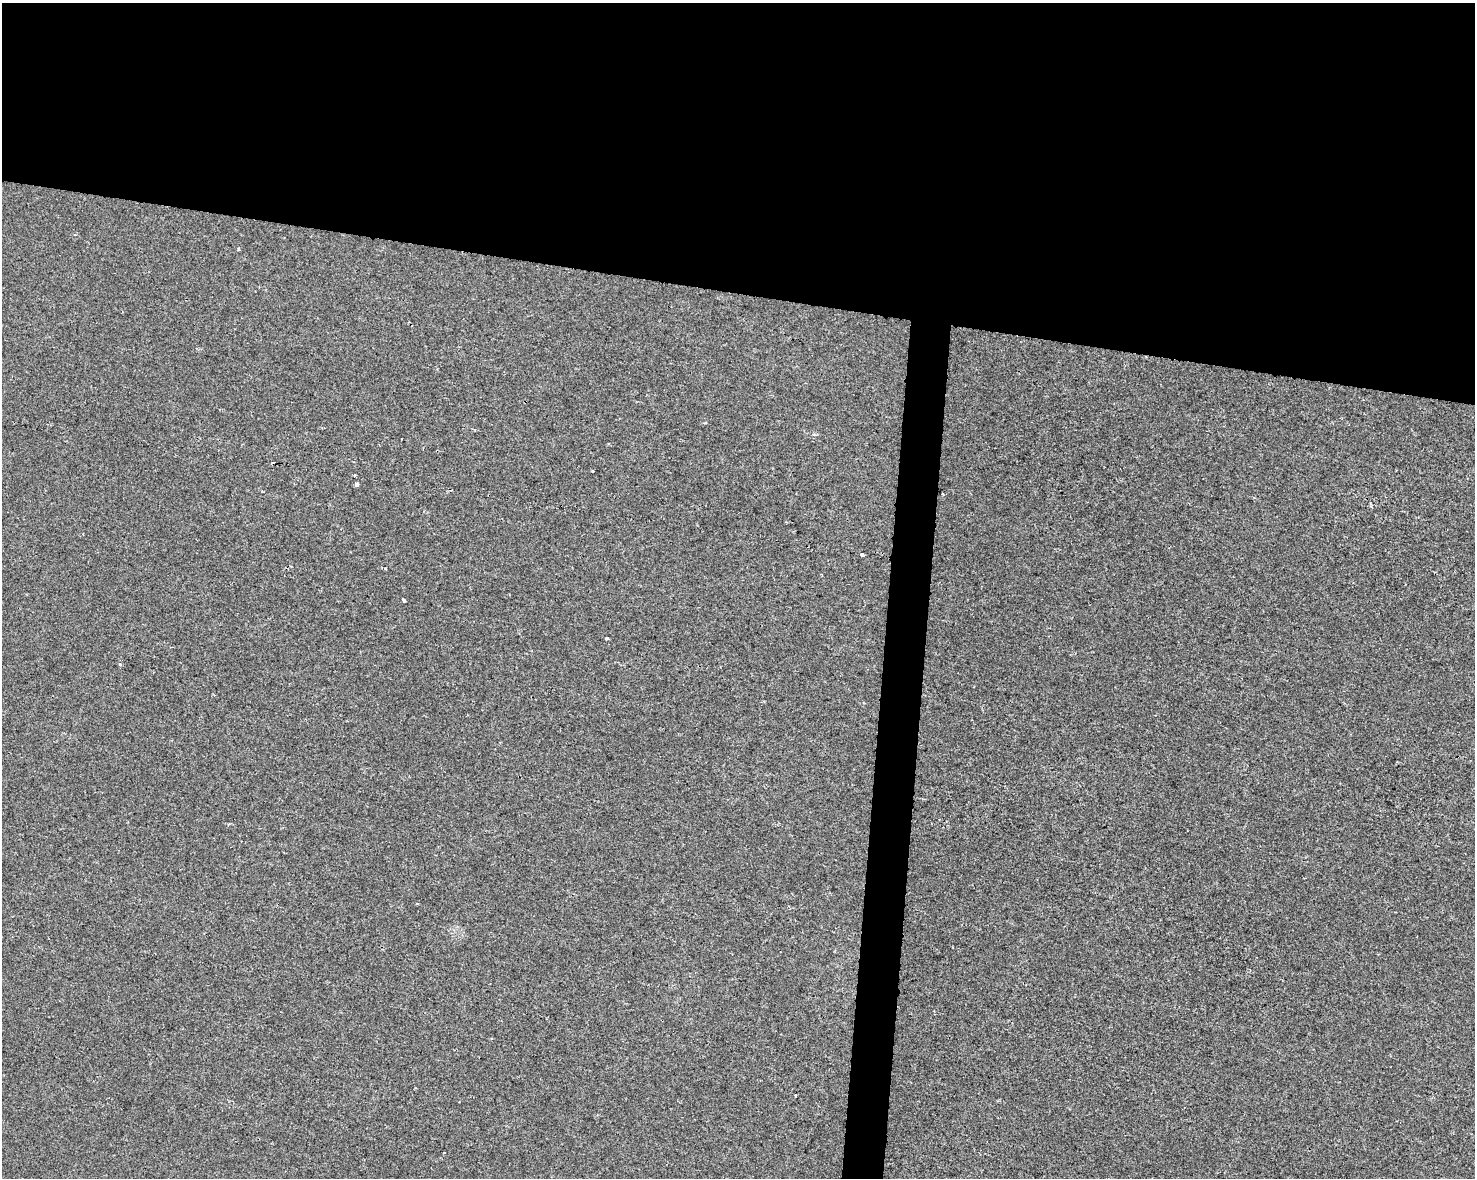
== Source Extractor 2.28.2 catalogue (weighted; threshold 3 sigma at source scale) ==
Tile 2 of 3 x 4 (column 2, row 1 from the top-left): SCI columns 1702-3174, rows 3539-4714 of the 4934 x 4714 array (HDU 1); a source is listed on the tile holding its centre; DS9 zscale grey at full resolution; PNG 1477 x 1180 px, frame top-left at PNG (2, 3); no overlay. Shown black and unused: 27% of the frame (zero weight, under 2 of 3 exposures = <1% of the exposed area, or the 3 px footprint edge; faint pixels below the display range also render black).
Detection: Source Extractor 2.28.2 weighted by HDU 2 'WHT'; one run over the whole footprint, this tile lists its part. Background 0.00135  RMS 0.0056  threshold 0.0251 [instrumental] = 3 sigma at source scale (4.5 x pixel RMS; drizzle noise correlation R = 1.50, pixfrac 1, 0.0396/0.0396 arcsec/px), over >= 5 px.
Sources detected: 10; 1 cosmic-ray / hot-pixel residue — not listed; the other 9 listed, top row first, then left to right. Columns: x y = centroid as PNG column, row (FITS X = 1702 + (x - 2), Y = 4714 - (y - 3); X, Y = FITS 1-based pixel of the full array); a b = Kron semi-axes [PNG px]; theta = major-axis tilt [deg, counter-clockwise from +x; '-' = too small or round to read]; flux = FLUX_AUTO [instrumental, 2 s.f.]
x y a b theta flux
705 423 4 3 - 0.77
354 475 3 2 - 0.84
357 484 4 3 - 1.6
943 494 3 2 - 0.56
862 555 4 3 - 3.2
403 600 4 3 - 1.7
606 638 3 3 - 1.3
120 664 3 3 - 1.9
795 1095 3 3 - 1.5